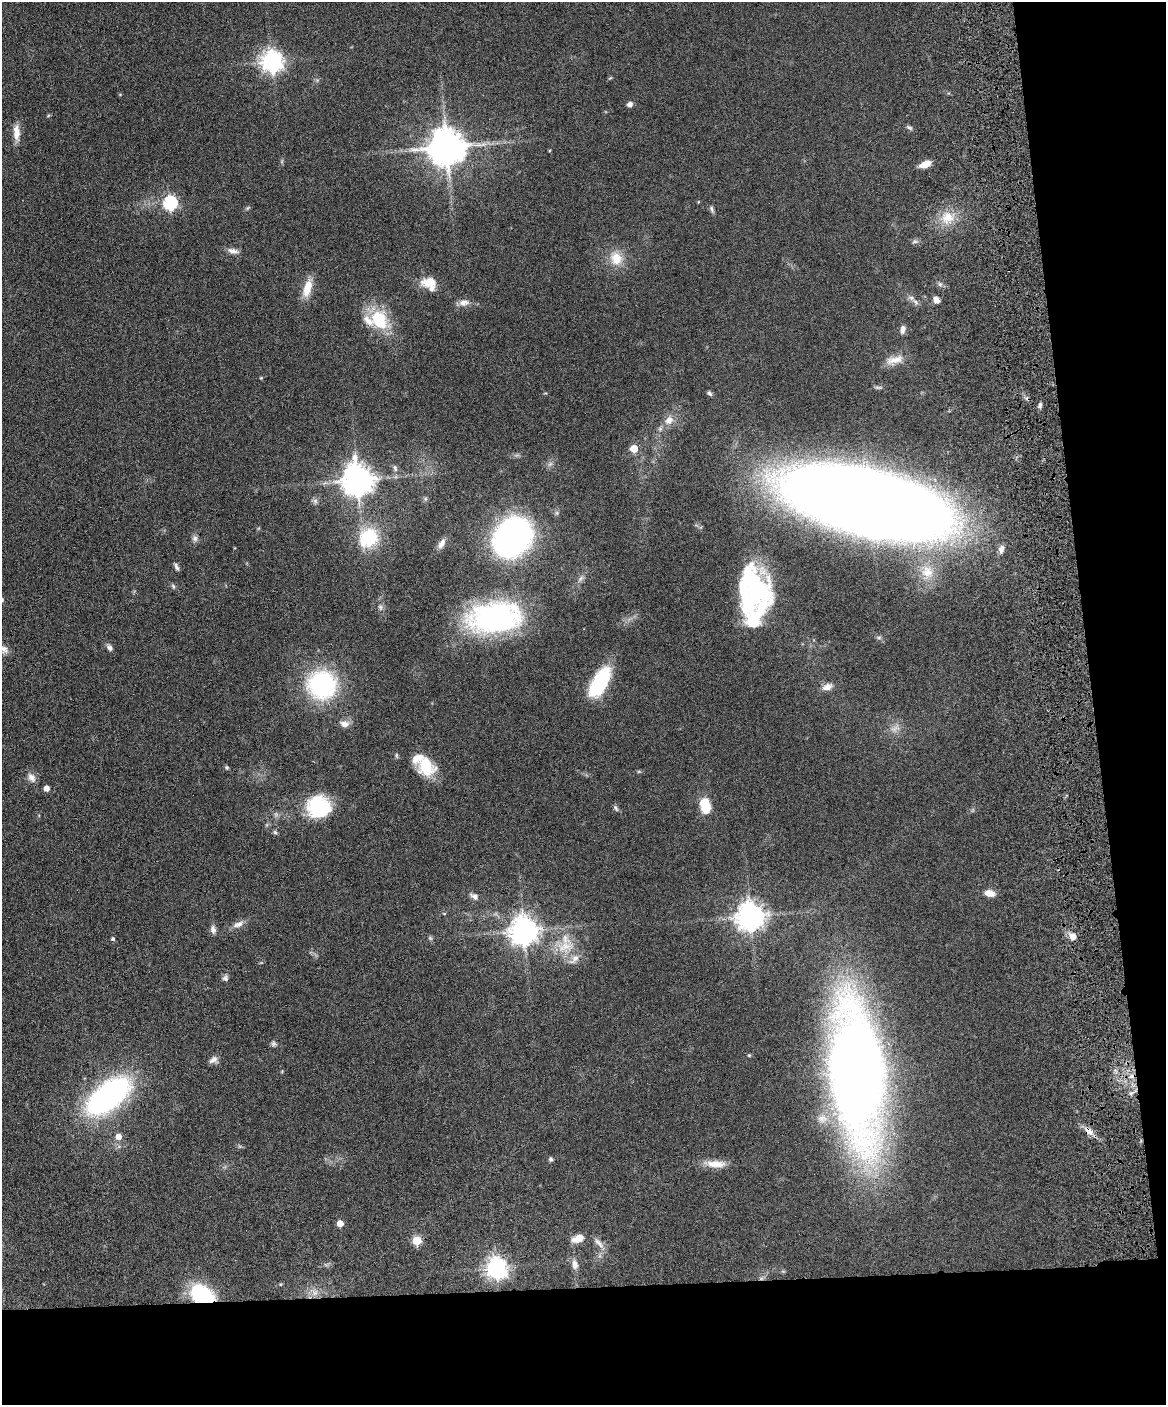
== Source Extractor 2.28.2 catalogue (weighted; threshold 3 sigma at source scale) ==
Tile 12 of 4 x 3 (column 4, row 3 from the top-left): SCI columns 3551-4714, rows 245-1647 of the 4773 x 4593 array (HDU 1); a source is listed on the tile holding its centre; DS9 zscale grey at full resolution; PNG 1168 x 1407 px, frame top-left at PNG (2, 2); no overlay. Shown black and unused: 15% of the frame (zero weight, under 4 of 8 exposures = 3% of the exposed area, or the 3 px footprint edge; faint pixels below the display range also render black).
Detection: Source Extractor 2.28.2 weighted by HDU 2 'WHT'; one run over the whole footprint, this tile lists its part. Background 0.0802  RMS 0.0046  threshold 0.0187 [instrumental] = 3 sigma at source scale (4.09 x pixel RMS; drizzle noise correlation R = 1.36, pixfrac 0.8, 0.05/0.05 arcsec/px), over >= 5 px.
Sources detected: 98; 1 too faint to see at this stretch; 3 inside a brighter object's white glare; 1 cosmic-ray / hot-pixel residue — not listed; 4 inside a brighter listed object's ellipse — not listed separately; the other 89 listed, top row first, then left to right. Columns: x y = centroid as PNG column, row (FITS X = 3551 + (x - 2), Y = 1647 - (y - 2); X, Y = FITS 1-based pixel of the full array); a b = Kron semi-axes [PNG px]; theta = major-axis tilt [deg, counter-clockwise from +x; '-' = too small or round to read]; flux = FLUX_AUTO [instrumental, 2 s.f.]
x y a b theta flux
272 61 8 7 - 270
630 104 7 6 - 1.3
910 128 8 4 -31 0.87
16 132 22 8 -87 4.6
447 147 10 10 - 1200
549 151 3 3 - 0.39
925 164 11 6 21 5.3
170 203 6 6 - 66
248 208 8 3 45 0.57
712 209 10 5 -68 0.96
947 218 19 16 19 8.7
915 241 8 5 16 1
233 251 15 7 -10 2.2
616 258 20 17 -68 8
430 282 21 12 0 6
307 288 26 10 74 6.6
911 298 8 6 -21 1.4
936 300 8 7 - 2
463 303 14 8 7 2.7
379 319 25 19 -64 19
903 329 10 7 84 1.8
894 360 25 10 17 5.2
261 378 4 4 - 0.36
709 393 7 5 -39 0.89
1040 405 7 5 75 1
669 420 12 9 44 3.6
634 449 5 5 - 8.8
395 468 10 6 -67 1.4
357 480 10 9 - 750
425 499 6 5 - 0.75
315 501 8 6 -46 1.2
868 502 101 37 -14 1600
512 537 23 17 51 280
195 538 9 7 -75 1.4
368 538 23 20 45 21
442 543 14 7 60 2.5
1001 549 10 8 77 2
176 567 10 4 -65 1.2
927 572 18 17 - 9.1
173 586 7 4 -46 0.75
758 592 55 29 -70 56
380 607 9 6 -72 1.3
494 618 62 34 7 82
110 648 9 6 -49 1.5
4 649 13 9 -45 2.4
600 681 34 14 62 31
322 685 30 30 - 53
827 687 14 8 22 2.9
344 724 11 8 -11 2.8
895 729 15 7 24 2.6
426 766 23 19 -63 13
227 767 5 5 - 0.65
639 771 6 4 19 0.5
31 778 13 9 -54 2.5
46 788 5 4 - 3.6
705 806 16 10 -75 11
318 807 25 24 - 27
615 808 10 5 -53 0.94
275 832 7 5 -43 0.73
989 893 11 7 -11 4
474 896 11 7 -34 2
444 914 5 3 - 0.38
750 916 9 8 - 550
238 924 17 7 21 2.7
213 929 11 7 -82 1.8
524 931 9 9 - 550
1073 936 8 7 - 3
430 938 7 4 -45 0.69
113 939 4 4 - 0.82
565 947 30 15 21 11
574 959 18 8 43 3.3
225 978 8 7 - 1.3
273 1044 7 6 - 1
213 1060 12 8 23 2.1
857 1072 76 29 -85 930
1131 1093 6 4 19 0.89
108 1096 44 21 39 110
1089 1131 13 8 -43 3.1
118 1137 6 6 - 3.9
551 1159 5 4 - 0.92
716 1164 25 9 -2 5.9
340 1223 5 5 - 5.4
578 1239 13 8 20 5.2
417 1241 5 5 - 18
599 1243 20 7 -49 2.8
575 1264 13 8 -80 2.7
496 1268 8 7 - 260
314 1292 10 9 - 3
202 1296 19 13 -33 51
Overlapping masked pixels (flux is a lower limit): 2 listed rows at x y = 1089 1131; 202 1296
Isophote crosses this tile's border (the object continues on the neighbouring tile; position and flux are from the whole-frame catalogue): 1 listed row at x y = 4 649